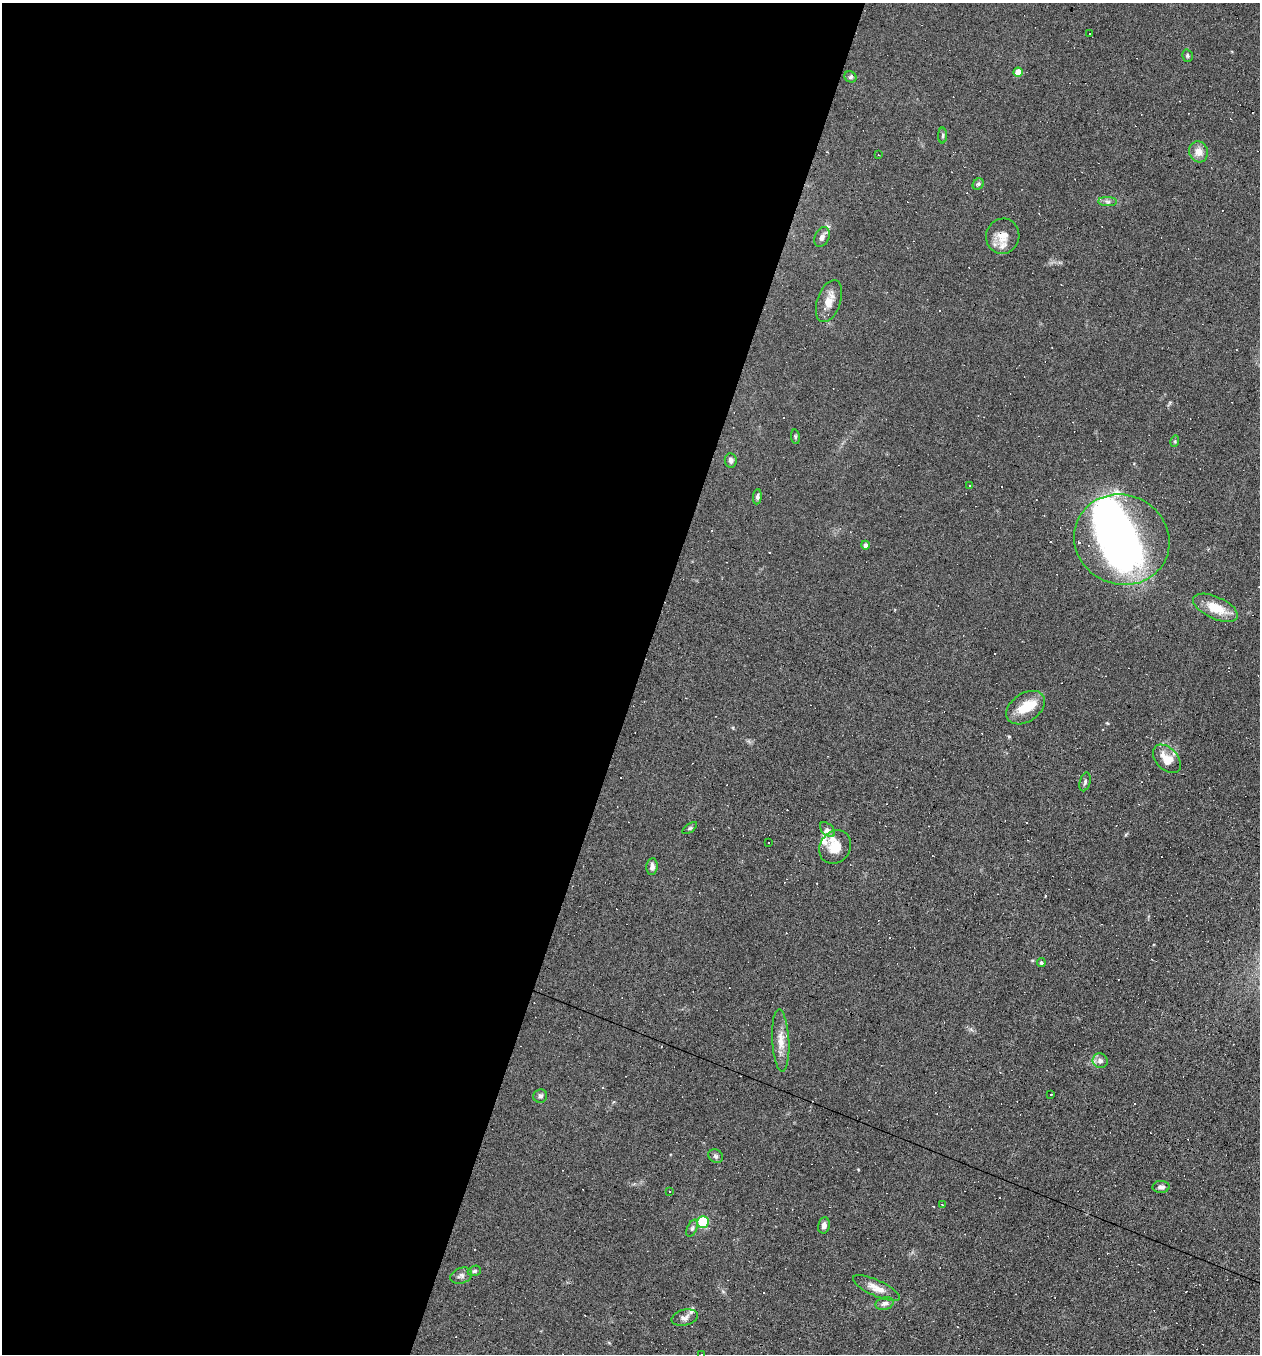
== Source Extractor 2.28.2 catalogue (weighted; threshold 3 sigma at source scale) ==
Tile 5 of 4 x 4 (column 1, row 2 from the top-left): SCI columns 128-1385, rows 2703-4054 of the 5417 x 5405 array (HDU 1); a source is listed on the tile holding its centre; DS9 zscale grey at full resolution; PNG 1262 x 1356 px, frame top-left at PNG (2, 3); each listed source drawn as its Kron ellipse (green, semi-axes under 4 px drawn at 4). Shown black and unused: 51% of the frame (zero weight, under 4 of 8 exposures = <1% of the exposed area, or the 3 px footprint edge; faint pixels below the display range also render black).
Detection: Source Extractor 2.28.2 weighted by HDU 2 'WHT'; one run over the whole footprint, this tile lists its part. Background 0.0908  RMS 0.0069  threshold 0.0281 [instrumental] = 3 sigma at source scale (4.09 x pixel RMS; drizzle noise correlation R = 1.36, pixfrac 0.8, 0.05/0.05 arcsec/px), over >= 5 px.
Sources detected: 103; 3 inside a brighter object's white glare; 47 cosmic-ray / hot-pixel residue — neither listed nor drawn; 7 inside a brighter listed object's ellipse — not listed separately; the other 46 listed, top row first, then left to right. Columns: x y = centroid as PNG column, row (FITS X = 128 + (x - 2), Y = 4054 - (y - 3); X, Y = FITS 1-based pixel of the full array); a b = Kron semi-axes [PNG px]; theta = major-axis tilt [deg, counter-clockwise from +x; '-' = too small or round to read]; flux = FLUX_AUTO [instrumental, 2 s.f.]
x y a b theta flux
1089 34 3 2 - 0.76
1187 56 6 5 - 1.1
1018 72 4 4 - 12
850 77 6 5 - 1.3
943 135 8 4 89 1
1198 152 10 9 - 5.6
879 155 3 2 - 0.48
978 184 6 5 - 1.1
1108 202 9 4 -1 1.6
1003 236 18 16 74 8.2
822 237 10 7 64 2.8
829 301 22 11 71 7.9
795 437 7 3 -82 0.81
1175 441 6 3 73 0.75
731 460 7 6 - 2.5
970 485 3 2 - 0.59
757 497 7 4 85 1.5
1122 540 48 44 -24 220
865 545 4 4 - 2.5
1215 608 24 11 -24 15
1026 708 21 14 34 14
1167 759 17 10 -46 10
1085 782 9 5 75 1.4
690 828 8 4 35 0.98
827 830 9 5 -45 2.2
769 842 3 3 - 1.2
835 847 17 15 56 11
652 867 8 6 84 2.8
1041 962 4 4 - 1.2
781 1040 31 8 -87 8.3
1100 1061 8 7 - 2.7
1051 1095 2 2 - 1.1
540 1096 7 6 - 1.7
716 1156 8 6 -34 1.6
1161 1187 8 6 3 2.2
669 1191 3 2 - 0.54
942 1205 3 2 - 0.52
703 1222 6 5 - 24
824 1225 8 6 79 2.8
692 1228 9 5 65 1.5
474 1271 7 5 17 1.2
461 1276 11 7 20 2.4
876 1288 25 8 -25 6.5
885 1303 9 6 15 2.2
685 1318 13 7 14 2.9
702 1354 2 2 - 0.45
Isophote crosses this tile's border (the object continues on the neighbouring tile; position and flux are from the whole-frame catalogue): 1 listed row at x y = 702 1354